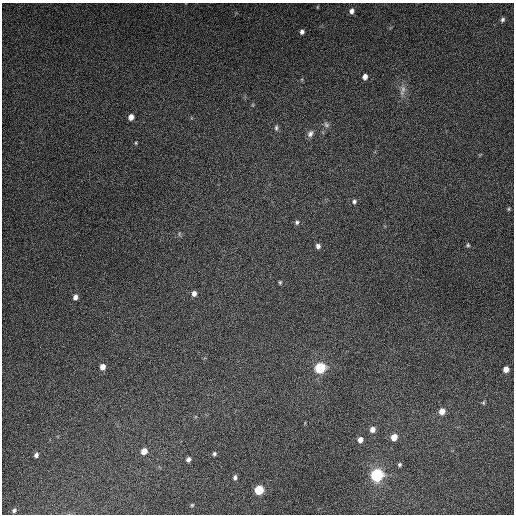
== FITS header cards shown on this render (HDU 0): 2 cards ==
NAXIS1  =                  512
NAXIS2  =                  512

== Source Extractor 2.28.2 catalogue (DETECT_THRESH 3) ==
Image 512 x 512 px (HDU 0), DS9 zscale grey, 1 PNG px = 1 image px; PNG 516 x 516 px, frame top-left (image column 1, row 512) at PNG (2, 3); no overlay
Background 5280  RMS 320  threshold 962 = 3 sigma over >= 5 px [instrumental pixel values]
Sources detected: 38; all 38 listed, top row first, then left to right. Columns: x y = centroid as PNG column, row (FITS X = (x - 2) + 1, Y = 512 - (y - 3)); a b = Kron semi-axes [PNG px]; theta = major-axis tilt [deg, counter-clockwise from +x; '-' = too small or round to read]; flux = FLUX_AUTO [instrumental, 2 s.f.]
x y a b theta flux
317 7 5 3 - 1.8e+04
351 11 6 5 - 8.8e+04
502 20 6 5 - 4.6e+04
302 32 5 4 - 6.8e+04
365 77 5 4 - 1.1e+05
403 89 11 7 76 1.2e+05
131 117 5 5 - 1.4e+05
326 125 8 7 - 6.5e+04
276 128 8 5 89 4.6e+04
310 134 9 7 63 8.9e+04
136 143 4 4 - 2.1e+04
354 201 6 6 - 5.8e+04
508 209 6 4 89 2.6e+04
297 222 6 6 - 4.8e+04
179 234 6 4 73 3.0e+04
468 245 5 4 - 3.1e+04
318 246 5 5 - 7.6e+04
280 282 5 4 - 2.8e+04
194 293 6 5 - 8.6e+04
75 297 6 5 - 9.8e+04
103 367 6 5 - 1.4e+05
320 368 8 7 - 1.0e+06
506 369 5 5 - 1.5e+05
483 403 6 5 - 2.7e+04
442 411 6 6 - 1.8e+05
372 429 6 6 - 1.2e+05
394 437 6 6 - 2.2e+05
360 440 6 5 - 1.1e+05
144 451 6 5 - 1.7e+05
214 454 5 4 - 4.2e+04
36 455 6 4 72 6.4e+04
188 459 5 5 - 6.8e+04
399 465 5 5 - 3.9e+04
377 475 10 9 - 1.5e+06
235 477 6 4 79 5.4e+04
259 490 7 6 - 6.5e+05
192 505 4 4 - 2.5e+04
14 510 6 5 - 4.4e+04